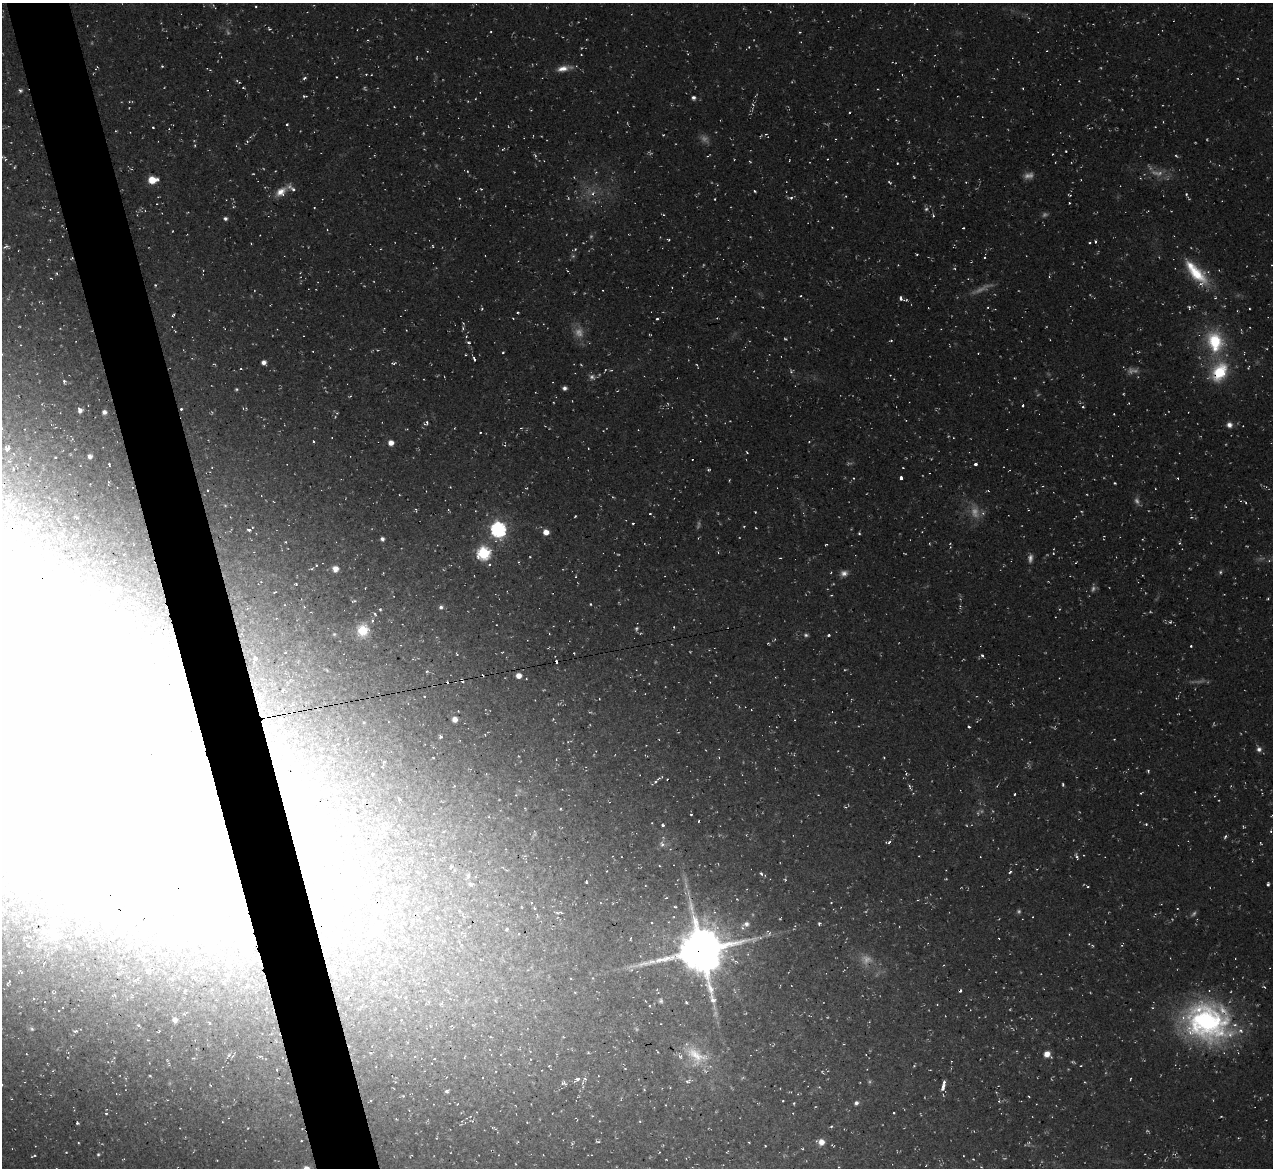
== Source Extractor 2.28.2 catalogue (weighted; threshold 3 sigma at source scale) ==
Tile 11 of 4 x 4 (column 3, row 3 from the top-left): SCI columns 2602-3872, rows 1320-2485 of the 5142 x 5088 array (HDU 1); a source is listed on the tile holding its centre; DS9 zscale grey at full resolution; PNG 1275 x 1170 px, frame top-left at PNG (2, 3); no overlay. Shown black and unused: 5% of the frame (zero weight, under 2 of 3 exposures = <1% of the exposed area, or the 3 px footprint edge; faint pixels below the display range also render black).
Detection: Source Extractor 2.28.2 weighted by HDU 2 'WHT'; one run over the whole footprint, this tile lists its part. Background 0.0534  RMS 0.0089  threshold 0.0399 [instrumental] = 3 sigma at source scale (4.5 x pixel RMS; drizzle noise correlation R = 1.50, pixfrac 1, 0.05/0.05 arcsec/px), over >= 5 px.
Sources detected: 469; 80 too faint to see at this stretch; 23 inside a brighter object's white glare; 23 cosmic-ray / hot-pixel residue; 1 long thin detection or spike segment (spike, bleed or trail) — not listed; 8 inside a brighter listed object's ellipse — not listed separately; the other 334 listed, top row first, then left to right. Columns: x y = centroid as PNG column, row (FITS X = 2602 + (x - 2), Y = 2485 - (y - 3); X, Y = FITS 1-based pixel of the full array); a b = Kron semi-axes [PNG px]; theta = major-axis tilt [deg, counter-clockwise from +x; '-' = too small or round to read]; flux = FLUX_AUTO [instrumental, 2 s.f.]
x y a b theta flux
214 7 8 3 -53 1.2
256 7 3 2 - 0.87
269 29 5 4 - 1.7
800 32 3 3 - 0.91
368 40 4 3 - 0.81
581 54 3 2 - 0.65
162 66 4 3 - 1
207 68 5 3 - 0.91
564 68 21 7 11 10
366 74 3 3 - 0.75
336 77 2 2 - 0.68
304 78 6 4 23 2
238 82 8 3 -35 1.6
243 88 3 2 - 1.2
1023 88 2 2 - 0.77
20 90 5 5 - 2.2
304 96 5 3 - 1.3
693 98 5 5 - 3.2
129 102 3 3 - 0.85
394 107 2 2 - 0.7
617 112 3 2 - 0.47
896 120 3 3 - 0.78
287 125 3 3 - 1.4
153 127 3 2 - 1
169 129 4 2 - 0.56
116 131 3 3 - 0.83
766 134 4 4 - 1.1
663 135 3 3 - 0.83
247 141 5 4 - 1.2
195 145 4 3 - 1
503 149 5 3 - 1.1
1066 151 2 2 - 0.85
1053 154 2 2 - 0.75
708 155 8 2 39 1.1
1176 156 5 3 - 1.2
4 158 9 4 -54 1.9
734 159 3 2 - 0.56
827 159 2 2 - 0.56
789 160 3 2 - 0.73
897 163 3 2 - 0.81
467 171 4 3 - 0.77
1140 178 4 2 - 0.73
152 180 7 6 - 17
1081 180 3 2 - 0.55
966 182 3 3 - 0.76
481 189 4 2 - 1
755 191 3 2 - 1.2
281 192 15 9 36 12
592 193 10 7 69 6
1186 194 7 5 -76 1.9
1070 195 4 3 - 1.2
846 196 4 3 - 0.75
459 198 4 2 - 0.69
791 198 8 5 -2 2.5
715 199 3 2 - 0.79
1069 203 2 2 - 0.91
314 208 2 2 - 0.71
1148 211 3 2 - 0.61
663 214 4 3 - 0.94
933 215 4 3 - 1.3
225 218 5 4 - 3
668 239 4 3 - 1.3
1096 241 3 3 - 1.9
1089 243 3 2 - 1.1
433 246 4 3 - 0.89
6 247 9 5 10 2.5
575 249 5 4 - 1.2
917 254 3 2 - 0.94
984 257 3 2 - 1.2
57 273 5 4 - 1.3
1196 273 36 15 -46 42
51 278 4 2 - 0.75
155 285 4 3 - 1.1
672 287 3 2 - 0.58
603 290 3 2 - 0.73
901 298 4 3 - 2.4
906 300 6 4 -5 1.3
762 307 4 2 - 0.67
988 307 3 3 - 0.8
1189 307 6 4 -76 1.6
482 308 4 3 - 1.3
1249 308 2 2 - 0.77
517 312 3 3 - 1.3
173 315 4 3 - 1.4
513 318 3 2 - 0.68
657 319 3 3 - 2.2
463 328 5 4 - 1.3
406 330 3 2 - 0.54
175 331 3 2 - 0.78
891 340 4 3 - 1.2
468 342 5 4 - 1.8
1215 342 28 21 -76 60
503 352 3 3 - 1
978 353 3 2 - 0.61
474 359 5 3 - 3.3
264 362 5 4 - 4.7
394 363 7 4 4 2.1
697 366 6 3 -65 1.1
1248 367 6 3 70 1
241 369 3 2 - 0.8
1219 372 26 19 58 50
890 375 2 2 - 0.47
1014 378 3 2 - 0.7
64 381 5 3 - 2
564 388 5 4 - 3.1
350 396 4 3 - 1.1
553 402 3 2 - 0.69
1129 403 4 2 - 0.63
1023 405 3 3 - 1
1083 407 4 4 - 1.1
181 409 3 3 - 1.8
80 410 5 4 - 4.2
104 412 4 4 - 4.3
1114 414 2 2 - 0.71
426 423 7 5 47 3.5
1229 425 7 7 - 5.3
2 428 3 2 - 0.73
454 428 4 2 - 0.64
480 432 2 2 - 0.99
313 441 3 3 - 1.3
809 441 4 2 - 0.75
391 443 5 5 - 7.4
8 448 5 4 - 7
588 448 3 2 - 0.62
747 452 3 2 - 1
90 456 4 4 - 3.9
975 464 4 4 - 2.8
109 465 4 3 - 1.5
903 468 3 2 - 0.68
708 470 4 3 - 1.6
853 478 3 3 - 1.2
901 478 4 3 - 7
1178 478 3 2 - 0.85
729 480 3 2 - 0.8
108 483 6 2 89 1.1
1115 483 3 2 - 1
988 491 5 2 - 0.82
274 502 3 2 - 0.62
1245 502 4 2 - 0.98
416 510 6 2 -75 1
449 510 5 3 - 0.89
755 512 3 2 - 0.87
975 512 19 13 -79 14
650 514 3 2 - 1
575 516 3 2 - 0.97
1191 517 5 3 - 1.2
49 520 3 2 - 0.78
633 523 3 2 - 1.5
744 526 4 2 - 0.78
252 527 3 2 - 0.66
756 528 3 2 - 0.73
498 529 7 7 - 280
249 530 4 3 - 2.3
546 532 6 6 - 8
859 533 4 3 - 1.2
1104 536 3 2 - 0.58
382 539 4 4 - 3.2
1179 543 4 4 - 1.4
826 545 3 2 - 0.98
718 552 5 3 - 0.82
483 553 6 6 - 150
530 557 3 3 - 0.72
780 558 3 2 - 0.71
1076 562 5 2 - 0.71
316 565 3 2 - 0.7
335 569 7 7 - 7.1
844 573 9 8 - 5.3
576 577 3 2 - 0.85
296 584 3 3 - 1.3
365 588 3 2 - 0.62
831 595 3 3 - 0.75
1268 598 4 3 - 1.1
354 601 6 2 14 1.3
590 604 3 2 - 0.91
960 606 8 3 -86 1.5
304 607 4 3 - 1.2
441 607 6 6 - 2.7
380 609 4 3 - 1.2
375 614 4 3 - 1.2
372 621 6 4 -73 1.6
1170 622 5 4 - 1.5
674 627 3 3 - 0.93
636 629 6 4 61 1.8
363 630 12 11 - 24
334 634 5 5 - 1.2
806 635 7 6 - 2.2
829 635 4 3 - 1.7
768 643 3 3 - 0.85
1191 646 3 3 - 1.1
502 652 4 2 - 0.74
982 655 5 4 - 1.7
255 658 6 4 52 7.3
427 672 5 4 - 1.3
518 675 5 4 - 9.5
462 680 5 3 - 2.5
283 690 3 2 - 1.3
455 719 5 5 - 6.9
835 722 3 3 - 0.66
969 727 3 3 - 1.9
485 735 3 3 - 0.83
441 737 4 4 - 1.9
348 739 5 3 - 1.2
1259 749 8 7 - 4
329 757 5 5 - 1.7
884 757 3 2 - 0.94
433 758 3 2 - 0.83
304 761 5 5 - 2.3
384 762 4 3 - 1.2
1148 771 3 3 - 1.4
310 772 5 3 - 1.1
906 773 7 4 -72 1.4
372 774 3 2 - 1
660 778 9 3 24 1.6
655 781 6 4 49 1.8
1063 784 4 3 - 1.4
910 787 11 4 -64 2.5
1141 793 4 2 - 1
1015 794 3 2 - 1.1
516 795 5 4 - 1.2
1214 796 4 3 - 0.73
399 799 4 3 - 2.2
846 807 8 4 34 1.6
525 808 4 2 - 0.69
560 809 3 3 - 0.96
354 813 6 4 80 1.8
691 814 3 3 - 1.3
1272 815 3 2 - 0.66
1146 824 3 3 - 1.5
663 825 3 3 - 2.1
1271 831 5 4 - 1.5
1225 836 5 4 - 2
888 842 7 4 17 2
1261 843 4 3 - 0.87
662 844 9 7 -67 4
1083 855 2 2 - 0.54
1077 856 8 4 -67 2.1
451 866 5 4 - 1.2
1010 872 5 3 - 1.4
761 874 5 4 - 2
468 876 7 5 89 2.2
586 882 3 2 - 0.99
307 884 61 20 89 90
471 884 6 4 2 2.1
1268 884 4 3 - 2.3
1088 887 3 3 - 0.97
666 898 4 3 - 0.8
831 902 3 2 - 0.7
426 907 6 5 - 1.9
675 907 5 4 - 1.4
534 909 3 3 - 1.6
1019 911 6 6 - 1.8
559 912 7 3 3 1.9
537 915 5 3 - 0.95
746 924 11 8 8 6
819 924 5 4 - 1.6
377 929 27 15 56 39
507 929 3 3 - 1.9
77 932 5 4 - 3.1
462 933 6 4 -18 1.4
53 935 22 15 -66 23
345 939 15 9 -2 12
406 939 7 6 - 3.9
429 945 5 5 - 1.7
461 945 6 4 -21 1.4
1092 945 4 3 - 1
701 950 16 15 - 4600
347 962 7 5 -59 2.8
147 970 6 5 - 2.6
20 972 7 4 -4 1.6
118 974 5 4 - 1.4
374 977 8 7 - 4.5
136 980 12 5 29 2.9
9 982 8 3 61 1.6
247 985 5 3 - 1.3
1264 987 4 3 - 1.1
960 991 3 3 - 2.2
396 995 6 5 - 2.4
347 998 8 4 66 2.1
661 1001 6 6 - 1.9
686 1002 3 3 - 1.1
441 1003 6 4 28 1.7
650 1006 3 3 - 1.1
175 1020 5 5 - 4.3
401 1020 2 2 - 0.86
1207 1022 57 44 -20 240
210 1023 4 3 - 1.4
32 1029 6 5 - 1.9
75 1031 6 4 1 2
159 1031 4 2 - 0.92
844 1044 3 3 - 0.65
657 1051 4 2 - 0.9
588 1052 3 3 - 1.2
1047 1054 7 6 - 10
696 1056 36 21 -35 37
260 1057 11 4 2 1.9
914 1066 5 3 - 1.1
1081 1066 3 2 - 0.74
277 1070 4 3 - 1.1
822 1072 4 3 - 0.88
1130 1079 3 2 - 0.8
576 1080 10 6 32 4.1
688 1081 9 6 30 3.8
583 1082 7 4 72 2
287 1083 5 4 - 1.1
564 1083 7 6 - 2.7
943 1087 9 5 78 5
446 1091 4 3 - 3.1
403 1096 4 3 - 1
1029 1096 3 2 - 0.73
371 1100 5 3 - 1.1
999 1101 5 4 - 1.3
794 1103 3 2 - 0.98
856 1103 6 5 - 2.9
666 1105 3 2 - 0.57
691 1108 4 3 - 0.81
106 1113 3 3 - 1.5
894 1113 3 2 - 0.92
1221 1116 3 2 - 0.72
396 1119 3 2 - 0.81
640 1121 5 4 - 1.1
77 1123 4 3 - 1.4
831 1126 4 3 - 1.3
494 1128 7 3 -23 1.4
301 1141 2 2 - 0.88
597 1141 6 3 -12 1.2
821 1142 7 6 - 8.5
832 1145 6 2 -32 0.78
765 1146 2 2 - 0.75
659 1152 4 2 - 0.71
98 1154 4 4 - 1.5
34 1156 7 3 22 1.3
973 1159 4 3 - 0.71
217 1160 2 2 - 0.6
516 1164 3 2 - 0.61
Overlapping masked pixels (flux is a lower limit): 5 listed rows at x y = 181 409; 462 680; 307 884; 377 929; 701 950
Isophote crosses this tile's border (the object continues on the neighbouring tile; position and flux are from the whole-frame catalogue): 3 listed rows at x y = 2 428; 1272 815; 1207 1022
Unlisted compact peaks at least as high as the median listed source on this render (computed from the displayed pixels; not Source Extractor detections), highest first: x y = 699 821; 457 654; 150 1076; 208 490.